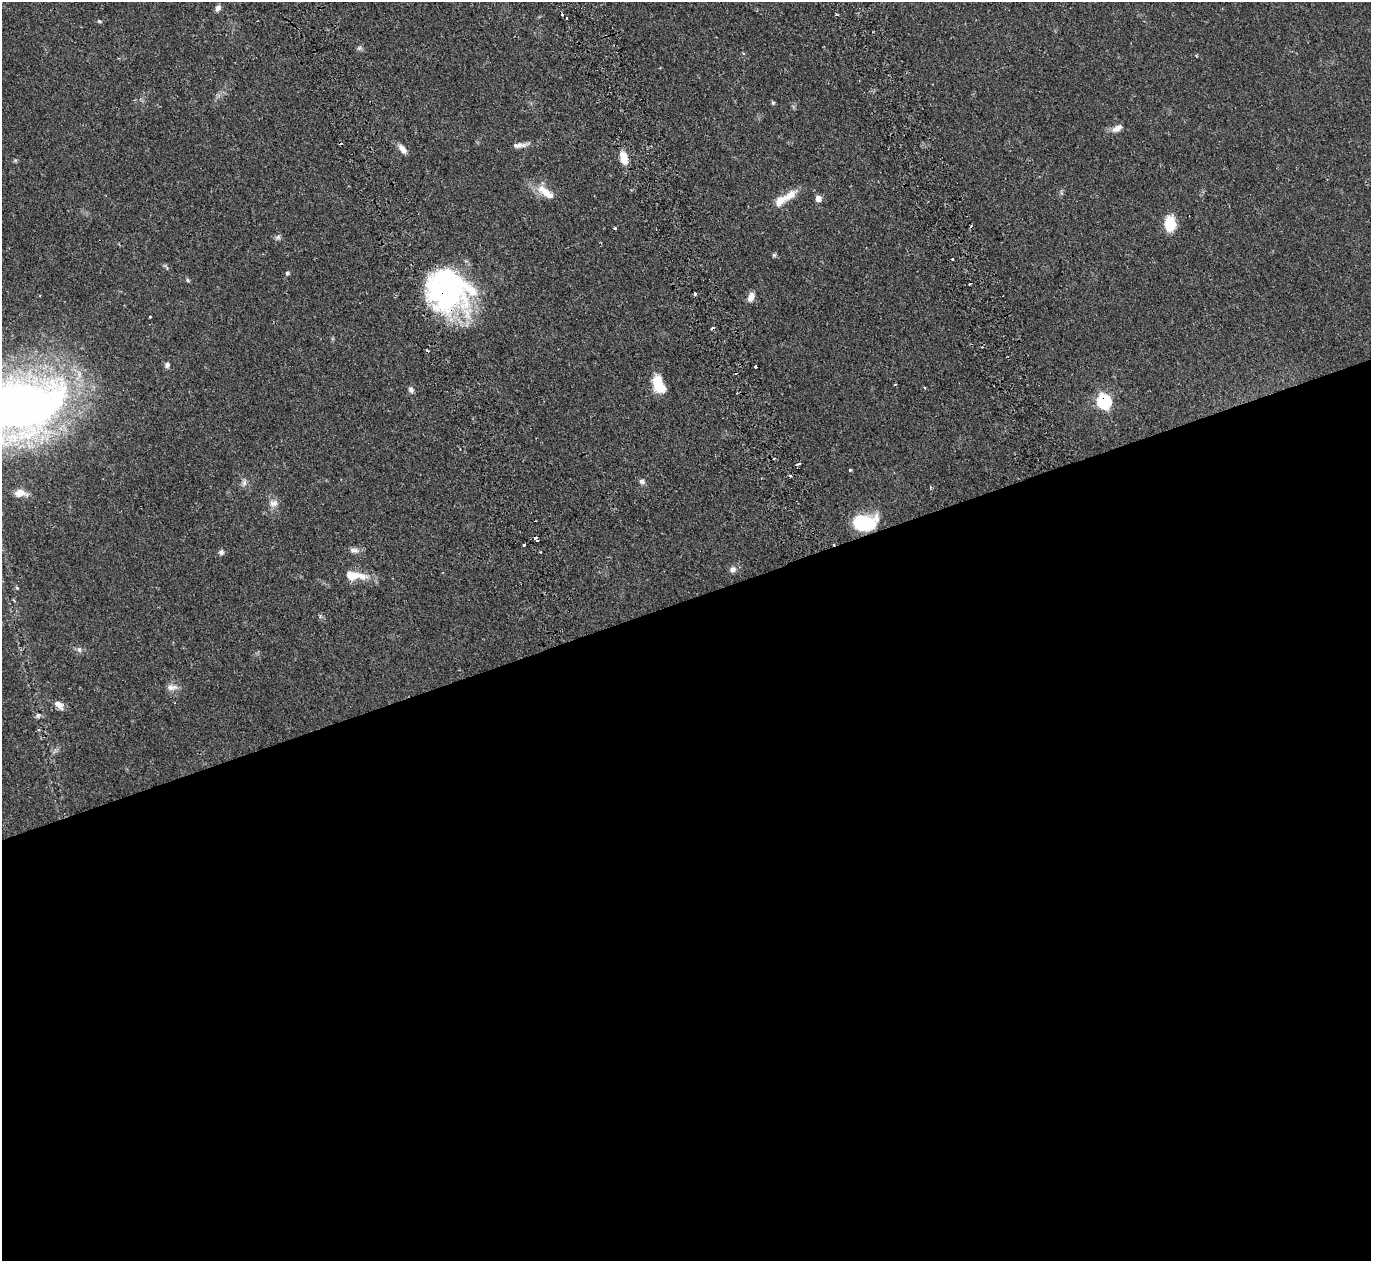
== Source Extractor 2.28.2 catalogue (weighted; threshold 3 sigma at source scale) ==
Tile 15 of 4 x 4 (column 3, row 4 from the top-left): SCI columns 3068-4436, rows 476-1734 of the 6128 x 6110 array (HDU 1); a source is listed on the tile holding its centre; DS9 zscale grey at full resolution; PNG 1373 x 1263 px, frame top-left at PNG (2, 2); no overlay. Shown black and unused: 53% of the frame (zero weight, under 2 of 3 exposures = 11% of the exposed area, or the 3 px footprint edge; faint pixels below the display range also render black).
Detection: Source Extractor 2.28.2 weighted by HDU 2 'WHT'; one run over the whole footprint, this tile lists its part. Background 0.0542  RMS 0.0047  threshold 0.0211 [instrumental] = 3 sigma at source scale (4.5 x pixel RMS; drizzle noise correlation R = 1.50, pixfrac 1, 0.05/0.05 arcsec/px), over >= 5 px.
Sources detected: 59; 1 inside a brighter object's white glare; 7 cosmic-ray / hot-pixel residue — not listed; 3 inside a brighter listed object's ellipse — not listed separately; the other 48 listed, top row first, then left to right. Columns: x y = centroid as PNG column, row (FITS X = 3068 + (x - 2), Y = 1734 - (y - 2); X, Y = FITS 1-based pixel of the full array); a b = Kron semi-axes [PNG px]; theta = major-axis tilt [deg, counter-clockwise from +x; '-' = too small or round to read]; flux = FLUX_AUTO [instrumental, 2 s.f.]
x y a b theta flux
218 8 9 7 62 1.7
566 18 3 2 - 1.1
99 21 6 3 -43 0.54
359 48 7 4 45 0.88
773 103 6 5 - 0.65
1117 128 14 8 31 2.9
520 145 21 6 6 2.6
402 149 12 6 -50 3.1
624 158 13 7 -74 7.1
545 192 28 10 -37 7.1
818 198 7 6 - 2.6
780 201 18 10 42 5.4
1170 224 17 12 -87 9.8
615 228 4 3 - 0.49
278 237 8 5 28 1.1
774 255 5 5 - 0.75
952 259 3 3 - 0.77
287 273 5 5 - 0.7
188 280 6 5 - 0.64
970 284 2 2 - 0.44
444 290 54 39 -19 96
751 297 11 7 71 3
150 317 3 2 - 0.43
167 365 7 6 - 1.4
755 367 3 3 - 3.7
657 382 18 11 87 9.3
925 388 4 3 - 0.5
411 389 9 6 -68 1.3
1104 401 8 7 - 46
18 407 84 51 14 420
774 458 3 3 - 0.63
797 464 5 3 - 1.9
850 470 3 3 - 0.85
642 481 8 6 -32 1.3
244 483 9 5 83 1.4
20 493 16 9 -5 4
274 503 12 9 10 2.8
863 523 18 11 1 35
523 545 3 3 - 3.9
354 550 14 6 -11 2.1
221 552 7 6 - 1.1
733 569 9 8 - 1.9
351 575 15 10 -15 5.9
17 588 4 3 - 0.85
79 650 8 6 -69 1.1
172 687 16 7 3 2.8
58 705 13 7 -46 3.1
38 715 6 6 - 1.1
Overlapping masked pixels (flux is a lower limit): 3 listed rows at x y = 444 290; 1104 401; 863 523
Isophote crosses this tile's border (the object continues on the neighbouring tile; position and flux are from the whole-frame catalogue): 1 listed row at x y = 18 407